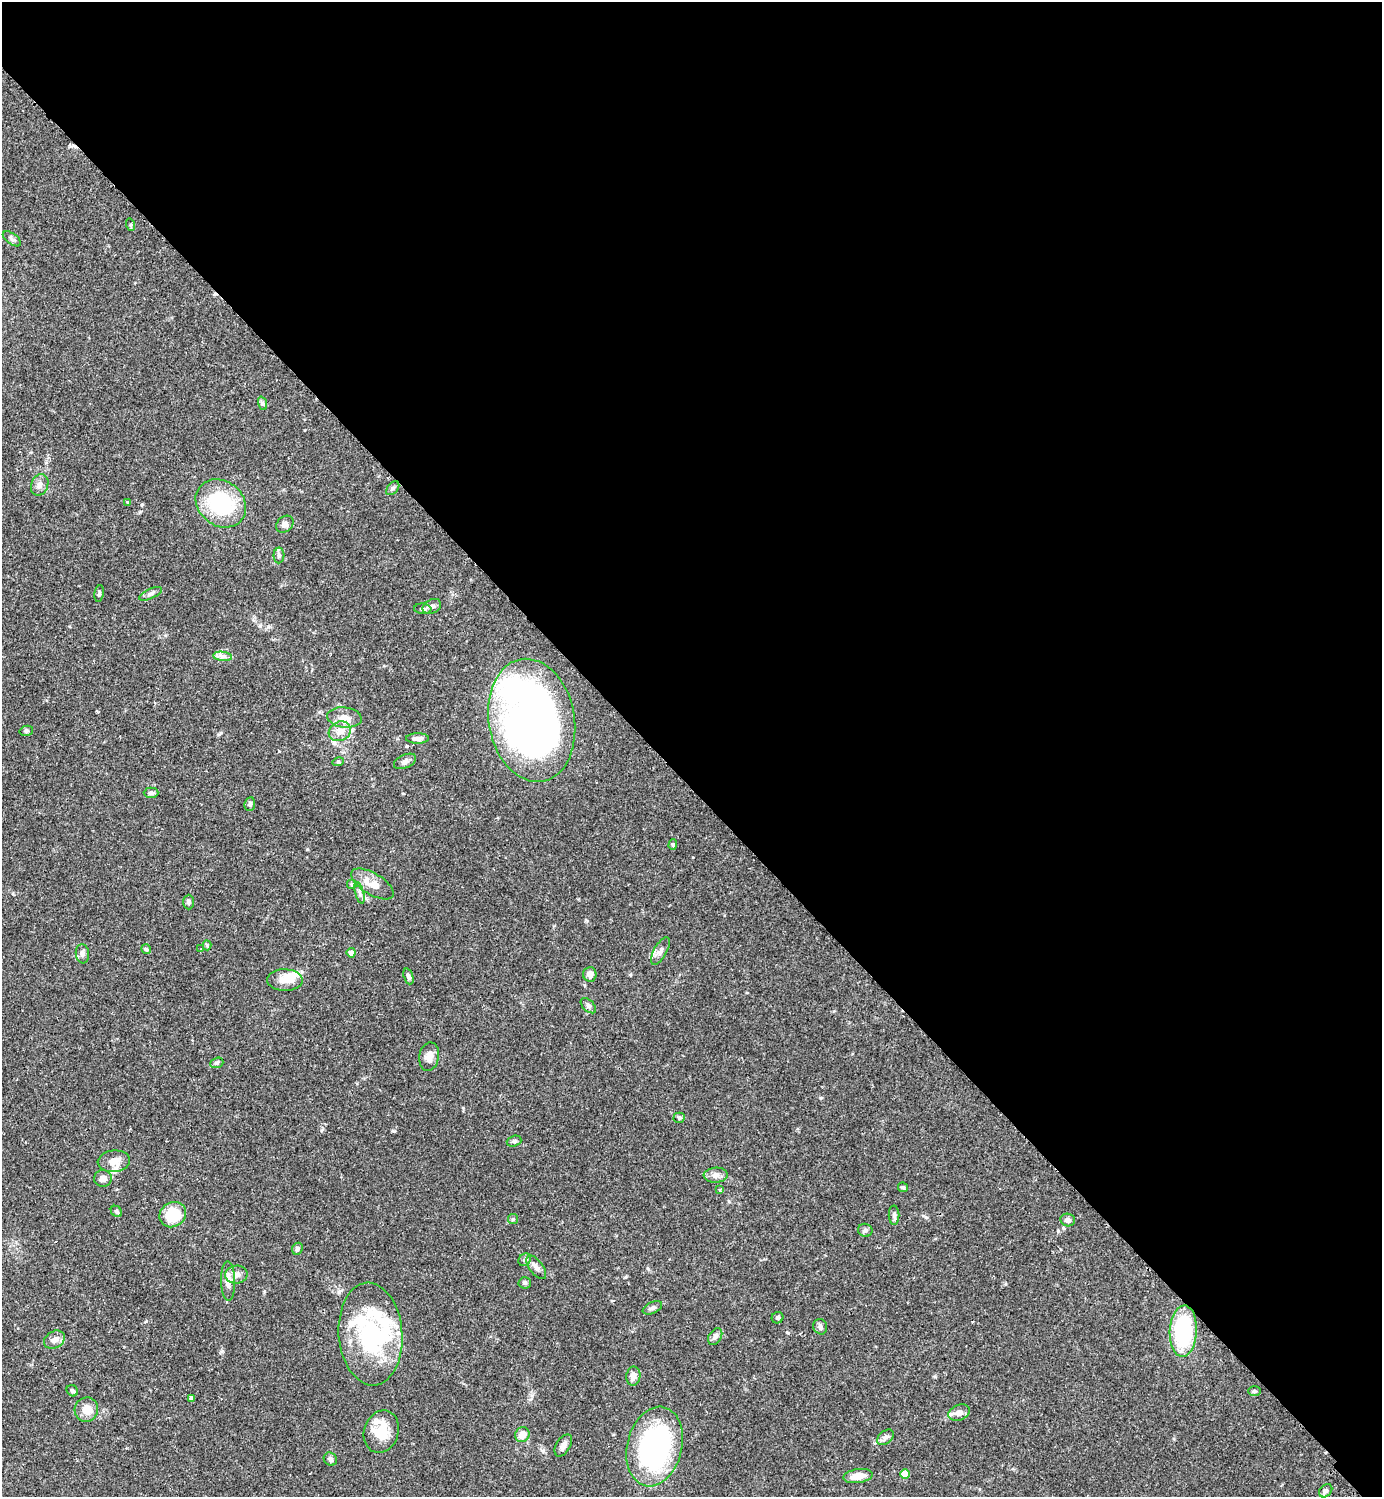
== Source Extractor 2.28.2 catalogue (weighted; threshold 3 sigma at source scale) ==
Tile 8 of 4 x 4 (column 4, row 2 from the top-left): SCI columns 4487-5866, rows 3034-4528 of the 6070 x 6069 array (HDU 1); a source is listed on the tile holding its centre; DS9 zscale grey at full resolution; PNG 1384 x 1499 px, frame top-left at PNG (2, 2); each listed source drawn as its Kron ellipse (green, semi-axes under 4 px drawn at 4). Shown black and unused: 53% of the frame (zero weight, under 2 of 3 exposures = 3% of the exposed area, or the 3 px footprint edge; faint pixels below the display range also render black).
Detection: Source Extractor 2.28.2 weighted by HDU 2 'WHT'; one run over the whole footprint, this tile lists its part. Background 0.091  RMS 0.0057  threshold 0.0255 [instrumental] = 3 sigma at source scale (4.5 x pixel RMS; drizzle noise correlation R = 1.50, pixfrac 1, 0.05/0.05 arcsec/px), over >= 5 px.
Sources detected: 87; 2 inside a brighter object's white glare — neither listed nor drawn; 4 inside a brighter listed object's ellipse — not listed separately; the other 81 listed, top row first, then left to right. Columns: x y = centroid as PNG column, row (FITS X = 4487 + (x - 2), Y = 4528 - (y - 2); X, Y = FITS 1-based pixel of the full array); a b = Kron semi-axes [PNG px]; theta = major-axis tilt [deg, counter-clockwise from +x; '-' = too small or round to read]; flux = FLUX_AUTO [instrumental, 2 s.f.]
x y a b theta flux
131 225 6 4 -72 0.73
12 239 10 5 -35 1.5
262 403 7 4 -70 1.1
40 485 11 8 68 2.7
393 488 8 5 48 1.2
128 502 4 4 - 0.5
221 503 27 22 -38 43
285 524 9 7 42 2.5
279 555 8 5 88 1.5
99 593 8 4 82 0.99
150 594 12 5 25 1.7
432 606 10 7 26 2
423 609 8 5 -4 1.3
223 656 9 4 -8 1.9
344 717 17 10 -7 5.4
532 720 62 43 -80 360
26 731 7 5 13 0.97
340 731 11 9 27 5.3
418 738 11 5 0 2.8
405 761 12 6 25 2.1
338 762 6 3 18 0.65
151 793 7 5 1 1.4
250 804 7 5 83 1.4
673 845 5 4 - 0.74
373 884 24 10 -32 7.7
352 885 5 5 - 0.8
360 893 11 3 -75 1.4
189 902 7 5 -89 1.3
207 945 5 4 - 0.86
146 949 5 4 - 0.88
201 949 4 2 - 0.41
660 951 15 6 61 2.9
351 953 5 4 - 3.3
82 954 9 6 -84 2
590 974 7 6 - 3.2
408 976 8 4 -71 1.6
285 980 18 11 -2 7.6
588 1006 9 5 -45 1.4
429 1057 14 10 80 4.3
217 1063 7 5 20 0.96
679 1118 5 5 - 0.88
514 1141 7 5 19 1.2
114 1161 16 10 6 5.7
716 1175 12 7 3 2.6
103 1178 9 8 - 2.9
903 1187 5 5 - 0.95
720 1190 4 3 - 0.85
116 1211 6 5 - 1
173 1215 14 12 32 19
894 1215 10 5 -89 1.5
513 1219 5 5 - 0.78
1068 1220 7 6 - 2.2
865 1230 7 6 - 1.3
297 1249 6 5 - 1.4
525 1260 7 5 45 1.3
536 1267 14 6 -53 3.1
236 1275 11 9 9 3
228 1281 20 7 -89 5.3
525 1283 6 6 - 1.2
652 1308 10 5 25 1.6
778 1318 6 5 - 1.1
820 1327 8 7 - 1.8
1183 1331 26 13 87 50
370 1334 51 32 -85 59
715 1336 9 6 58 2
54 1340 11 8 31 3.3
633 1376 9 7 81 3.7
72 1391 6 5 - 1.3
1254 1391 6 5 - 0.86
192 1398 4 4 - 2.7
86 1410 12 11 - 6.2
959 1413 11 7 21 3.6
381 1432 21 17 71 15
522 1435 7 7 - 5.8
885 1437 9 6 40 1.9
563 1445 12 7 58 2.6
655 1446 40 27 76 100
330 1459 7 6 - 1.5
905 1474 5 4 - 12
858 1476 14 7 8 6.5
1326 1491 7 5 47 1.8
Unlisted compact peaks at least as high as the median listed source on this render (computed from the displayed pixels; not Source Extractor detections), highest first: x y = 394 1131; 586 920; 142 504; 222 1351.